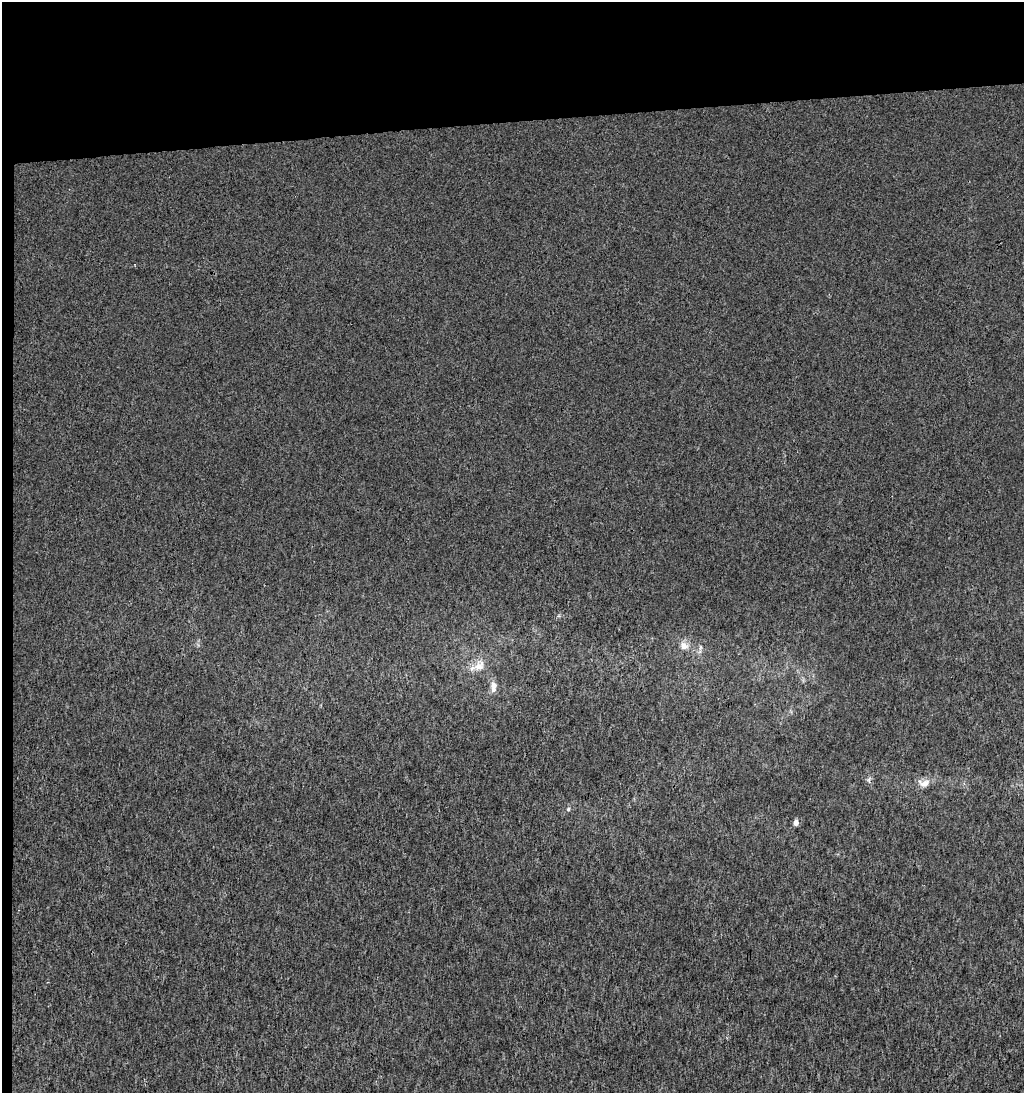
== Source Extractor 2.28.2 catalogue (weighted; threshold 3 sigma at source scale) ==
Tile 1 of 2 x 2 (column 1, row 1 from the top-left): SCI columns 14-1035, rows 1092-2182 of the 2062 x 2182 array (HDU 1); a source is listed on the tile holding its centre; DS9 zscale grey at full resolution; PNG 1026 x 1095 px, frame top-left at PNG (2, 2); no overlay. Shown black and unused: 12% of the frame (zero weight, under 3 of 4 exposures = <1% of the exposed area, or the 3 px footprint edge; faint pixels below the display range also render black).
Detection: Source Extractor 2.28.2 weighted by HDU 2 'WHT'; one run over the whole footprint, this tile lists its part. Background 9.42e-04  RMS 0.0052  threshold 0.0232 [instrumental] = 3 sigma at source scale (4.5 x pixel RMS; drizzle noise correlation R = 1.50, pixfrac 1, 0.0396/0.0396 arcsec/px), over >= 5 px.
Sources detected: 7; all 7 listed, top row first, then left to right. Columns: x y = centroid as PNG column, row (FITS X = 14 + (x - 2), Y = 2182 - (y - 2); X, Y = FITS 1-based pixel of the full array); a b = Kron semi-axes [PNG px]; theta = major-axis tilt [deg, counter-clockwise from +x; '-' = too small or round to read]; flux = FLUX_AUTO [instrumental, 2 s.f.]
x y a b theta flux
683 645 10 8 -44 3.6
700 647 7 4 -72 0.89
479 666 17 11 35 6.1
493 686 15 8 90 3.4
924 783 15 10 3 4
568 809 5 4 - 0.72
796 822 5 4 - 3.1